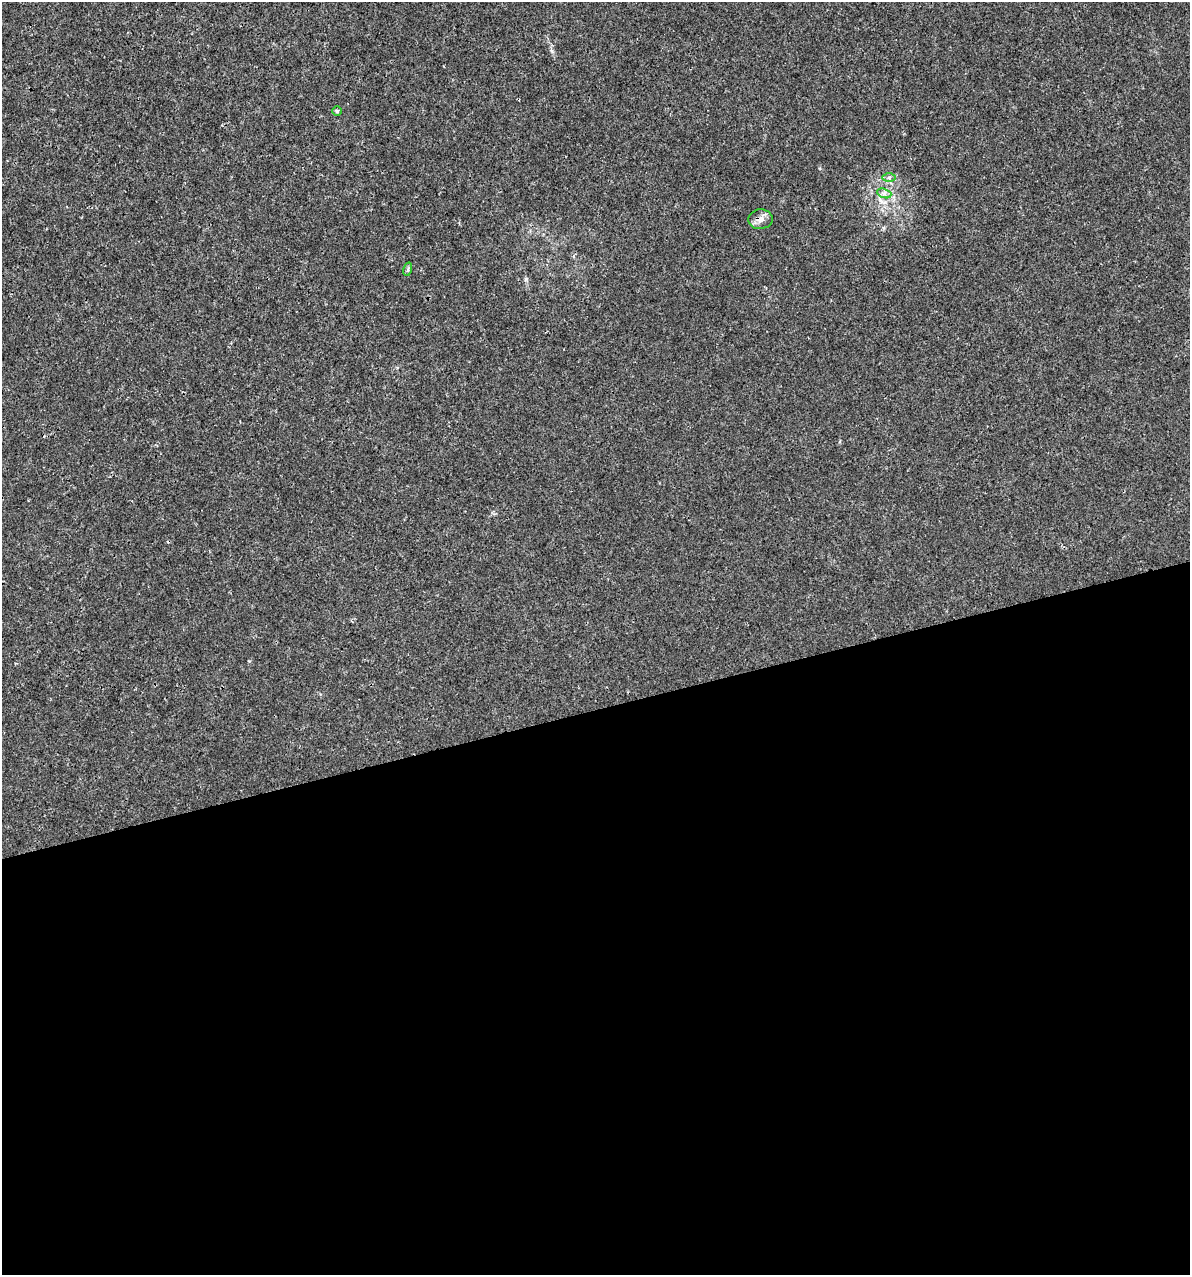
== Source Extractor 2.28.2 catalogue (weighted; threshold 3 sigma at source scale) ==
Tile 15 of 4 x 4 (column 3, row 4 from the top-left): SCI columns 2468-3655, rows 1-1273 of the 4886 x 5091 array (HDU 1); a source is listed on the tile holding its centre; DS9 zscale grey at full resolution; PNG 1192 x 1277 px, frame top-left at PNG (2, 2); each listed source drawn as its Kron ellipse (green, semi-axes under 4 px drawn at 4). Shown black and unused: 44% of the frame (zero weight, under 3 of 4 exposures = <1% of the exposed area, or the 3 px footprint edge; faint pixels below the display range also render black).
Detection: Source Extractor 2.28.2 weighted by HDU 2 'WHT'; one run over the whole footprint, this tile lists its part. Background 3.56e-04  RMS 8.5e-04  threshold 0.00384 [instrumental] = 3 sigma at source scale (4.5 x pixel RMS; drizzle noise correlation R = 1.50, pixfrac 1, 0.0396/0.0396 arcsec/px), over >= 5 px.
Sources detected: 5; all 5 listed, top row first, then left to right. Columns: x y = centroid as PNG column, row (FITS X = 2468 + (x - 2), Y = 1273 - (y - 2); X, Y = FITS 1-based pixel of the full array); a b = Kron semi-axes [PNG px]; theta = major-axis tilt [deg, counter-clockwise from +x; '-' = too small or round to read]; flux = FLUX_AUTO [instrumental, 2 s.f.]
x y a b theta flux
337 111 4 4 - 0.14
889 177 7 4 0 0.18
884 193 7 4 -19 0.23
760 219 12 10 4 0.56
408 269 7 4 73 0.15
Overlapping masked pixels (flux is a lower limit): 1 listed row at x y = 760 219